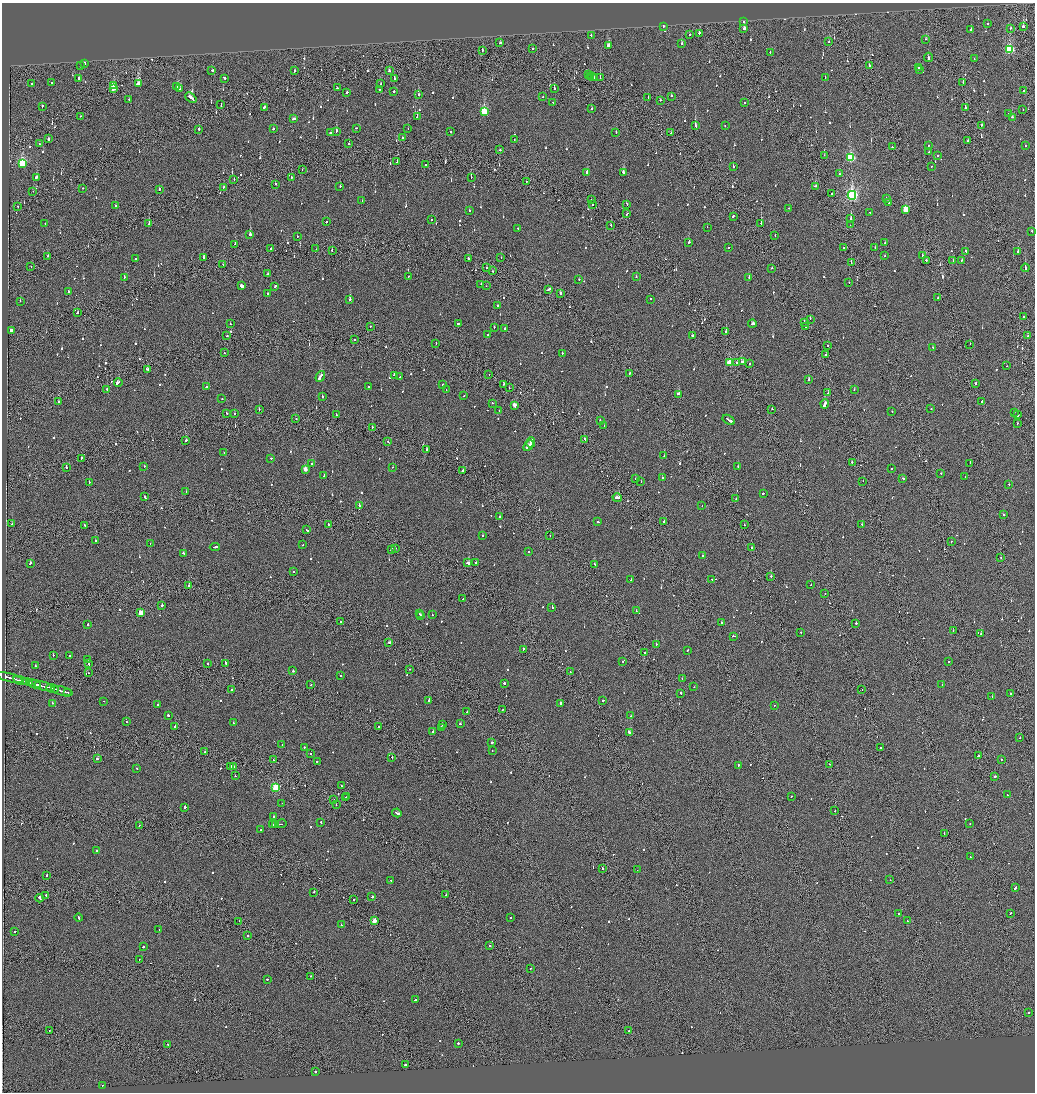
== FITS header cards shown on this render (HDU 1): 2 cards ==
NAXIS1  =                 2065
NAXIS2  =                 2180

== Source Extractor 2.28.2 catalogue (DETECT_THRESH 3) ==
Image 2065 x 2180 px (HDU 1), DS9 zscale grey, zoomed out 1/2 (1 PNG px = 2 x 2 image px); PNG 1037 x 1094 px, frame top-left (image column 1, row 2179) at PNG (2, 3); each listed source drawn as its Kron ellipse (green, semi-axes under 4 px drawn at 4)
Background -0.125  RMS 0.067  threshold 0.2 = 3 sigma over >= 5 px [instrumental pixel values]
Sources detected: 1039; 61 cannot appear on this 1/2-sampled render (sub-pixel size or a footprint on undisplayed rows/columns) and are neither listed nor drawn; of the other 978, the 500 brightest by FLUX_AUTO listed and drawn (478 fainter detections omitted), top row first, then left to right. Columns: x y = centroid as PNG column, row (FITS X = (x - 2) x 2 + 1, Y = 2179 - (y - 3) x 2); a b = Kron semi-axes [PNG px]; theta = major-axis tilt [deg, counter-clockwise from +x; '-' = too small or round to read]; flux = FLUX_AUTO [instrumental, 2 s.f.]
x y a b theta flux
743 22 2 2 - 82
988 24 2 2 - 78
1023 26 3 2 - 92
663 27 2 2 - 290
744 28 3 2 - 430
1010 28 2 2 - 82
971 30 2 2 - 110
699 33 2 2 - 150
591 35 2 2 - 110
689 35 2 2 - 100
926 39 2 2 - 82
828 42 2 2 - 87
500 43 2 2 - 130
682 44 2 2 - 100
609 46 3 2 - 480
532 49 2 2 - 72
482 50 2 2 - 240
1009 50 3 3 - 1200
770 52 2 2 - 95
928 57 4 2 - 270
974 59 2 2 - 66
84 63 2 2 - 440
81 66 2 2 - 87
869 66 3 2 - 210
918 67 2 2 - 64
212 70 2 2 - 110
920 70 2 1 - 160
294 71 2 2 - 98
389 71 2 2 - 100
588 74 2 2 - 170
590 77 2 2 - 140
593 77 2 1 - 110
594 77 2 1 - 140
225 78 2 2 - 360
394 78 2 2 - 220
600 78 2 1 - 250
825 78 2 1 - 75
79 79 3 2 - 290
963 82 2 2 - 270
32 83 3 2 - 180
52 83 2 2 - 72
138 84 4 3 - 860
381 84 2 2 - 83
114 86 2 2 - 130
177 86 3 2 - 270
113 88 2 2 - 350
337 88 2 2 - 81
180 89 4 2 - 250
379 89 2 2 - 65
554 89 2 2 - 670
393 91 2 2 - 230
1023 91 3 2 - 140
346 92 2 2 - 150
419 94 2 2 - 74
671 96 2 2 - 73
543 97 2 2 - 100
648 97 2 2 - 88
191 98 6 2 -42 550
129 99 2 2 - 170
660 100 2 2 - 100
553 103 2 2 - 110
744 103 2 2 - 230
221 105 3 2 - 190
42 106 2 2 - 130
264 107 2 2 - 100
965 108 3 2 - 170
592 109 2 2 - 100
1023 109 2 1 - 89
484 111 4 3 - 610
1009 114 2 2 - 79
80 116 2 2 - 62
417 117 2 2 - 220
1012 117 2 2 - 140
294 119 3 2 - 210
982 125 2 2 - 110
695 126 3 2 - 220
725 126 2 1 - 110
356 128 2 2 - 160
199 129 2 2 - 480
273 129 2 2 - 94
408 129 2 2 - 120
337 131 2 2 - 180
450 131 2 2 - 73
616 132 2 2 - 78
330 133 2 2 - 510
671 133 2 1 - 70
403 138 2 2 - 130
48 139 2 2 - 930
514 140 2 2 - 170
968 140 2 2 - 90
39 144 2 2 - 74
349 144 2 2 - 170
928 145 2 2 - 66
1025 146 2 2 - 72
892 147 2 1 - 170
500 150 2 2 - 89
929 152 2 2 - 130
824 155 2 1 - 120
937 155 2 2 - 69
850 158 3 3 - 1400
397 162 2 2 - 130
22 163 4 3 - 1100
426 165 2 2 - 110
931 166 2 2 - 86
733 167 2 2 - 140
302 169 2 1 - 70
587 172 3 2 - 65
624 173 4 2 - 230
839 174 2 2 - 130
36 177 2 2 - 380
471 177 2 2 - 85
291 178 2 2 - 89
234 180 2 1 - 130
526 181 2 1 - 110
275 184 2 2 - 120
340 186 2 2 - 67
815 186 3 2 - 140
223 187 2 1 - 210
83 188 2 2 - 78
159 189 2 2 - 120
33 191 2 1 - 100
831 194 2 2 - 67
852 195 4 3 - 2700
592 199 2 1 - 72
886 199 2 2 - 74
362 201 2 2 - 89
888 202 3 2 - 180
592 204 2 2 - 160
627 204 2 2 - 86
115 205 2 2 - 72
18 206 2 2 - 91
789 208 2 2 - 110
906 209 3 3 - 580
469 211 2 2 - 87
870 212 2 1 - 110
627 214 3 2 - 130
733 216 3 2 - 360
432 219 2 1 - 170
851 219 2 2 - 240
326 221 2 2 - 120
45 223 2 2 - 66
761 223 2 2 - 520
149 224 2 1 - 720
611 225 2 1 - 72
850 225 2 2 - 97
707 227 2 2 - 88
518 228 2 2 - 110
1032 231 2 2 - 120
250 235 2 2 - 810
775 236 2 2 - 70
297 237 2 2 - 71
689 242 2 2 - 570
885 243 2 2 - 75
235 244 2 2 - 200
728 247 2 2 - 190
844 248 2 2 - 120
875 248 2 2 - 140
271 249 2 1 - 71
316 249 2 1 - 63
332 251 2 2 - 140
965 251 2 2 - 170
1018 252 2 2 - 120
922 255 2 1 - 98
48 256 2 1 - 67
885 256 2 2 - 63
203 257 2 2 - 180
501 257 2 2 - 88
135 259 2 1 - 270
468 259 2 2 - 320
926 260 2 2 - 100
953 261 2 2 - 72
961 261 3 2 - 180
851 263 3 2 - 70
223 265 2 1 - 88
31 267 2 1 - 82
487 268 2 2 - 140
772 268 2 2 - 95
1025 268 4 2 - 820
492 271 2 2 - 140
267 274 2 2 - 98
408 276 2 2 - 63
636 277 2 2 - 86
124 278 2 1 - 140
749 278 2 2 - 85
579 279 2 2 - 150
849 283 2 1 - 80
481 285 3 2 - 270
241 286 2 2 - 4300
275 286 3 2 - 170
486 286 2 1 - 86
548 289 3 2 - 450
68 291 2 1 - 120
267 293 2 2 - 170
560 294 2 2 - 470
938 298 2 2 - 73
350 299 2 2 - 710
650 299 2 2 - 91
20 301 2 2 - 74
497 306 2 2 - 190
78 313 2 2 - 120
1023 317 2 2 - 87
810 319 2 1 - 90
458 323 3 2 - 220
805 323 2 1 - 140
230 324 2 2 - 86
752 324 4 2 - 220
370 326 2 2 - 160
494 327 2 2 - 110
805 327 2 2 - 78
505 328 2 2 - 100
11 331 2 2 - 4700
726 332 2 2 - 200
488 335 2 2 - 68
692 335 2 2 - 140
227 336 2 2 - 190
1028 336 2 2 - 100
355 339 2 2 - 73
436 343 2 1 - 72
970 344 2 2 - 68
827 346 2 2 - 110
933 348 2 2 - 64
224 353 2 1 - 180
562 353 2 2 - 74
825 355 2 2 - 670
743 362 3 2 - 240
729 363 3 2 - 460
737 363 2 2 - 180
750 364 2 2 - 400
1006 366 2 2 - 76
147 369 3 2 - 370
630 373 2 2 - 82
489 374 2 1 - 65
394 375 2 2 - 140
320 376 6 2 56 1000
400 377 2 2 - 65
809 379 3 2 - 180
118 382 4 2 - 260
504 384 3 1 - 160
976 384 2 2 - 440
442 385 2 1 - 73
369 386 2 2 - 86
206 387 2 2 - 120
509 388 2 1 - 80
107 389 2 2 - 340
854 389 2 2 - 95
446 390 2 1 - 95
828 393 2 2 - 110
679 394 3 2 - 350
464 395 2 2 - 70
322 396 2 2 - 89
222 399 2 2 - 69
982 401 2 2 - 110
59 402 2 2 - 250
492 403 2 1 - 69
825 404 4 2 - 6000
514 405 3 2 - 180
259 409 2 1 - 96
772 409 2 2 - 240
931 409 2 2 - 72
499 410 2 1 - 80
892 411 2 2 - 88
1014 412 2 2 - 98
227 413 2 1 - 67
235 414 2 2 - 67
336 415 2 2 - 68
1018 415 2 2 - 190
296 419 2 2 - 97
600 420 2 2 - 65
729 420 7 2 -31 580
1017 423 2 2 - 150
604 426 2 2 - 100
372 427 2 1 - 150
585 439 2 2 - 150
186 440 2 2 - 260
388 441 2 1 - 62
531 442 5 2 - 560
528 446 6 2 47 520
426 450 3 1 - 150
224 452 2 1 - 76
664 456 2 2 - 230
81 458 3 1 - 310
271 458 2 2 - 98
312 463 2 2 - 68
852 463 3 2 - 200
970 463 2 1 - 92
144 466 2 1 - 68
738 466 2 2 - 140
66 467 2 2 - 410
393 467 2 2 - 130
892 468 2 1 - 460
305 469 3 2 - 170
463 470 2 2 - 150
941 474 2 2 - 160
324 475 2 2 - 83
965 476 2 2 - 70
662 478 2 2 - 73
903 478 2 2 - 130
635 479 2 2 - 71
863 481 2 1 - 98
89 482 2 2 - 150
641 482 2 2 - 130
1009 484 2 2 - 98
186 491 2 2 - 65
763 493 2 2 - 950
145 497 3 2 - 160
617 498 5 2 - 320
736 499 2 2 - 77
359 506 2 2 - 270
702 506 2 1 - 63
1004 515 2 1 - 130
500 517 2 2 - 230
664 521 2 2 - 330
598 522 2 2 - 190
12 524 2 1 - 270
328 524 2 1 - 110
862 524 2 2 - 210
85 525 2 2 - 96
744 525 2 1 - 72
307 530 3 2 - 210
483 536 2 2 - 97
550 536 2 1 - 68
95 541 2 2 - 81
951 541 2 1 - 96
150 544 2 1 - 400
303 545 2 2 - 110
215 547 5 2 - 310
395 548 2 1 - 110
751 548 2 1 - 100
391 549 2 2 - 180
529 552 2 2 - 99
184 553 3 2 - 280
703 556 2 1 - 160
1001 558 2 1 - 89
476 562 2 2 - 160
30 563 3 2 - 160
468 563 4 2 - 300
594 564 2 1 - 95
294 572 2 1 - 130
771 576 2 2 - 400
712 579 2 2 - 100
631 580 2 2 - 600
811 585 2 1 - 77
189 586 2 2 - 540
825 594 2 1 - 67
463 599 2 2 - 74
162 605 2 2 - 320
552 607 2 2 - 180
636 610 2 1 - 120
141 613 3 3 - 360
419 614 2 1 - 97
432 615 2 2 - 64
420 616 2 2 - 220
340 622 2 1 - 93
721 623 2 2 - 110
856 623 2 2 - 200
87 624 2 2 - 160
953 631 2 2 - 170
801 632 2 2 - 230
981 634 2 2 - 160
734 636 4 2 - 260
389 642 2 2 - 240
656 644 2 2 - 67
523 649 3 1 - 140
687 650 2 2 - 88
645 652 2 2 - 150
53 655 2 2 - 78
69 656 2 2 - 130
87 659 2 2 - 68
623 661 2 2 - 79
949 661 2 2 - 120
225 663 3 2 - 180
89 664 2 2 - 200
207 664 2 2 - 250
35 666 2 2 - 65
409 669 2 1 - 440
293 671 2 2 - 160
570 672 2 1 - 68
88 673 2 1 - 94
341 676 2 2 - 120
9 677 14 2 -15 1000
682 679 2 2 - 66
20 680 7 2 -15 950
27 682 3 1 - 250
30 683 3 1 - 370
504 683 2 2 - 280
35 684 6 2 -15 840
311 684 2 2 - 85
942 684 2 2 - 110
44 686 10 2 -15 740
694 687 2 1 - 80
52 688 6 2 -14 660
232 690 2 2 - 240
862 690 2 2 - 130
62 691 11 2 -14 930
68 692 2 1 - 130
681 693 2 2 - 150
1010 694 2 1 - 78
992 696 2 1 - 280
603 700 2 2 - 120
104 701 2 1 - 88
429 701 2 2 - 480
52 703 2 2 - 170
560 703 2 2 - 470
158 704 2 2 - 76
774 705 2 1 - 72
502 710 2 2 - 120
467 712 2 2 - 100
168 715 3 2 - 120
631 716 2 2 - 62
126 722 2 1 - 96
233 723 2 2 - 110
442 724 2 2 - 110
460 724 2 2 - 140
378 726 2 1 - 130
175 727 3 2 - 400
441 727 2 2 - 340
433 732 2 2 - 100
629 732 3 2 - 240
1020 738 2 1 - 83
492 743 2 2 - 630
282 745 2 2 - 80
880 747 2 2 - 100
304 748 2 2 - 85
492 750 2 1 - 210
205 752 2 2 - 72
311 754 2 1 - 67
978 756 2 2 - 210
392 757 2 2 - 120
97 759 2 2 - 140
273 760 3 2 - 98
1001 760 2 2 - 78
317 761 2 2 - 140
830 764 2 1 - 280
738 765 2 2 - 300
230 766 2 2 - 320
233 767 2 2 - 520
137 768 2 2 - 71
235 776 2 1 - 93
995 777 3 2 - 350
341 786 2 1 - 76
276 787 3 3 - 960
1007 795 2 2 - 67
347 796 2 1 - 130
791 796 2 2 - 130
345 798 3 2 - 240
334 800 2 1 - 110
282 803 2 1 - 66
336 805 2 1 - 75
185 807 2 2 - 790
835 811 2 1 - 100
397 813 4 2 - 290
274 816 2 2 - 96
321 822 2 2 - 130
970 823 2 2 - 85
281 824 5 2 - 270
272 825 3 2 - 330
276 825 3 1 - 530
139 826 2 2 - 75
261 830 2 2 - 64
944 833 2 1 - 64
96 850 2 2 - 100
970 857 2 1 - 100
603 868 2 1 - 140
637 870 2 1 - 71
47 875 2 2 - 120
391 880 2 2 - 63
890 880 2 2 - 64
1015 888 4 2 - 330
314 892 2 2 - 190
46 895 2 1 - 150
446 895 2 2 - 69
372 897 3 2 - 170
40 898 4 2 - 290
354 899 2 2 - 73
899 913 2 2 - 98
1010 914 2 1 - 190
510 917 2 2 - 140
79 918 4 2 - 430
239 921 2 2 - 540
374 921 3 2 - 200
907 921 2 2 - 110
341 925 2 2 - 86
159 929 2 2 - 170
15 931 2 2 - 94
248 936 2 2 - 130
490 945 2 1 - 200
143 947 2 2 - 110
139 959 2 1 - 72
530 968 2 1 - 62
310 976 2 2 - 81
267 979 2 2 - 96
416 999 2 2 - 460
1028 1012 2 2 - 91
629 1030 2 2 - 100
49 1031 2 1 - 65
458 1043 2 2 - 320
168 1045 3 2 - 200
405 1065 2 2 - 210
315 1072 2 2 - 360
103 1085 2 2 - 75
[478 fainter detections neither listed nor drawn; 61 sub-pixel or undisplayed-footprint detections neither listed nor drawn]